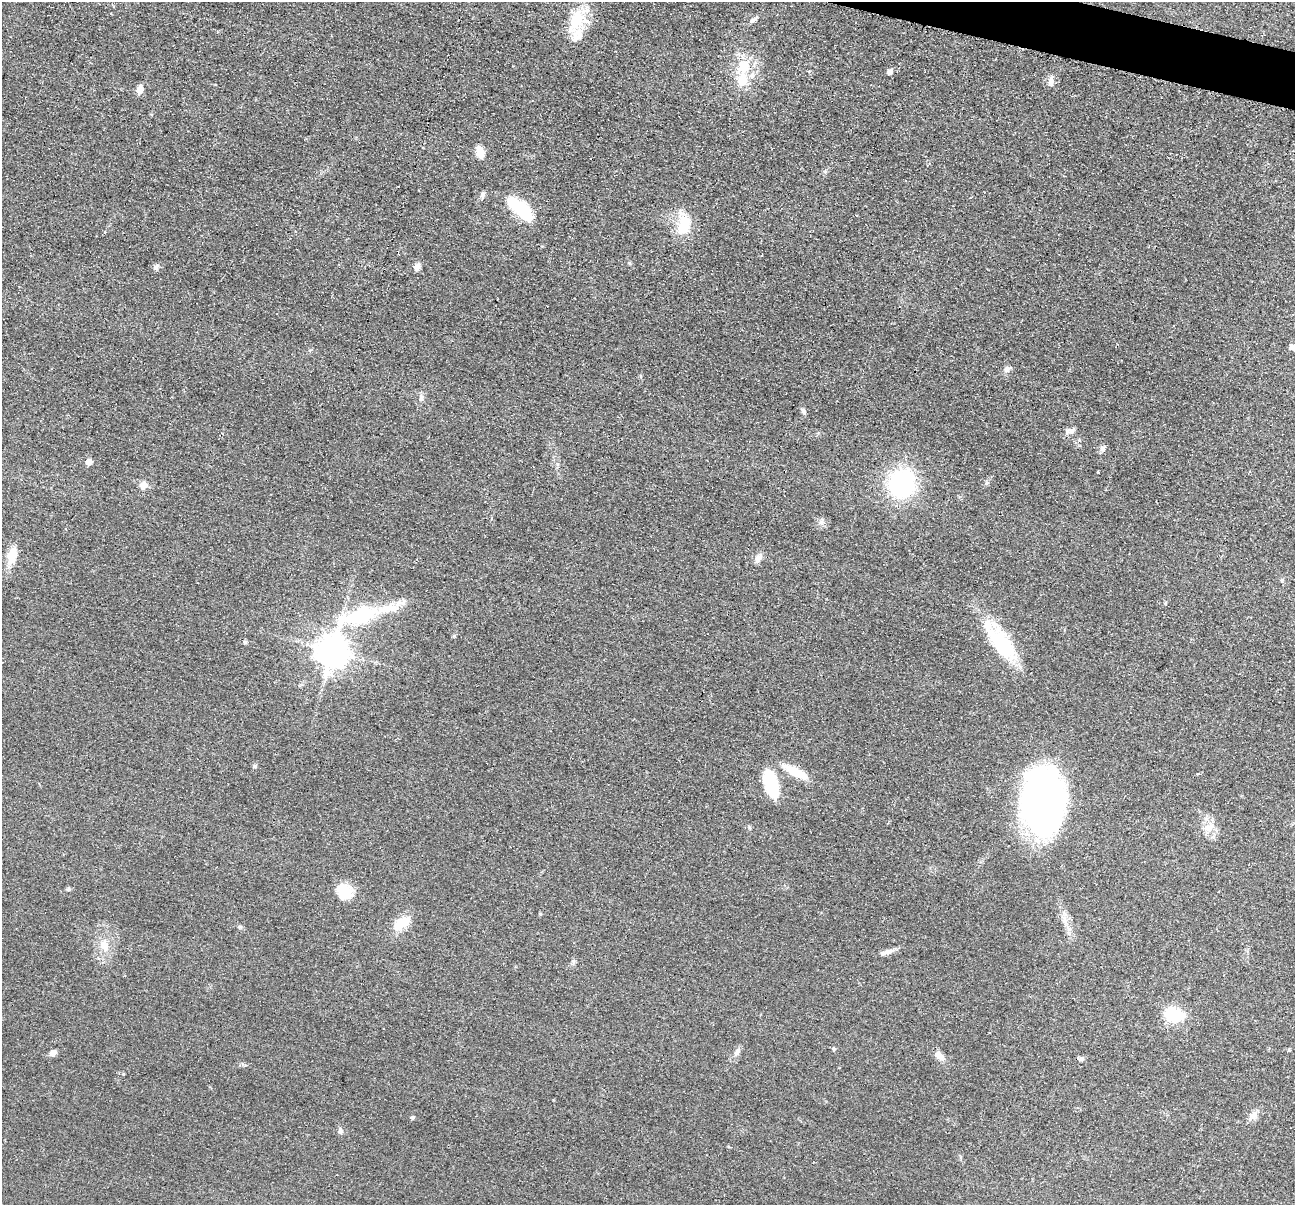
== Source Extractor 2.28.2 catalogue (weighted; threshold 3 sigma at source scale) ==
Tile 10 of 4 x 4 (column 2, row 3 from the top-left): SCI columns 1304-2596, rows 1462-2664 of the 5193 x 5209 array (HDU 1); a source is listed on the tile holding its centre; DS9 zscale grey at full resolution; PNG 1297 x 1207 px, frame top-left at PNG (2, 2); no overlay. Shown black and unused: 1% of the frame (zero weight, under 2 of 3 exposures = <1% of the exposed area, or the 3 px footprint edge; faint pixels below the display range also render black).
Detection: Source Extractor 2.28.2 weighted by HDU 2 'WHT'; one run over the whole footprint, this tile lists its part. Background 0.0456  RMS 0.0085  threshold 0.0382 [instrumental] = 3 sigma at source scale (4.5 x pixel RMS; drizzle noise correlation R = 1.50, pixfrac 1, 0.05/0.05 arcsec/px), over >= 5 px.
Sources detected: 57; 1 inside a brighter object's white glare — not listed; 5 inside a brighter listed object's ellipse — not listed separately; the other 51 listed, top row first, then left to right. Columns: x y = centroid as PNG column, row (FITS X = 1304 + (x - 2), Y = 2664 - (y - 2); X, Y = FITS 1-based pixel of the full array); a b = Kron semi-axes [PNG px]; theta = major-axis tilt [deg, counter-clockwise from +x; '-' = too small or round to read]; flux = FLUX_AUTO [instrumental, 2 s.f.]
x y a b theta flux
576 20 34 18 72 29
753 20 9 6 33 2.5
744 67 23 18 40 23
890 72 7 5 59 3.4
1051 82 13 7 -87 4.1
140 90 10 7 79 5.8
480 152 14 8 -77 8.9
482 195 9 5 89 2.2
522 211 27 14 -55 35
683 225 24 14 79 25
156 267 7 6 - 3
417 267 11 7 67 4.4
1293 347 9 6 -24 4
1007 369 10 7 44 3.1
421 398 9 7 -84 3
803 411 10 5 -61 2.1
1067 431 10 7 22 3.6
1102 449 8 7 - 2.8
89 462 5 5 - 8.4
1098 472 3 3 - 1.2
902 483 23 20 68 120
143 485 11 9 74 4.6
821 523 7 5 88 2.1
12 556 24 12 74 13
758 558 13 7 56 4.5
1282 580 6 3 72 0.97
1165 603 6 3 72 0.83
362 614 72 23 21 80
245 642 5 5 - 1.3
1002 645 42 21 -51 54
332 651 10 9 - 1500
255 766 6 4 71 1.2
795 772 30 9 -29 20
771 784 29 14 -74 39
1042 802 60 39 88 370
1209 828 12 12 - 9
68 889 5 5 - 1.2
345 892 20 16 -37 19
540 914 6 3 73 0.91
402 923 20 12 30 17
104 945 16 11 -80 10
890 951 15 6 7 4.4
1174 1015 24 15 -6 30
834 1049 5 5 - 1.5
737 1052 12 6 56 3.5
53 1053 8 6 28 4.4
939 1056 11 7 -46 7.5
1081 1059 6 6 - 2.1
1254 1115 12 10 29 5.5
412 1118 4 4 - 1.6
340 1131 9 6 -79 2.2
Isophote crosses this tile's border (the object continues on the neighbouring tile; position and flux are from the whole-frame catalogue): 1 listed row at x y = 1293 347
Unlisted compact peaks at least as high as the median listed source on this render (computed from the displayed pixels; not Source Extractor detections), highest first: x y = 454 636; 123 1074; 629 263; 986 483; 240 927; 573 961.